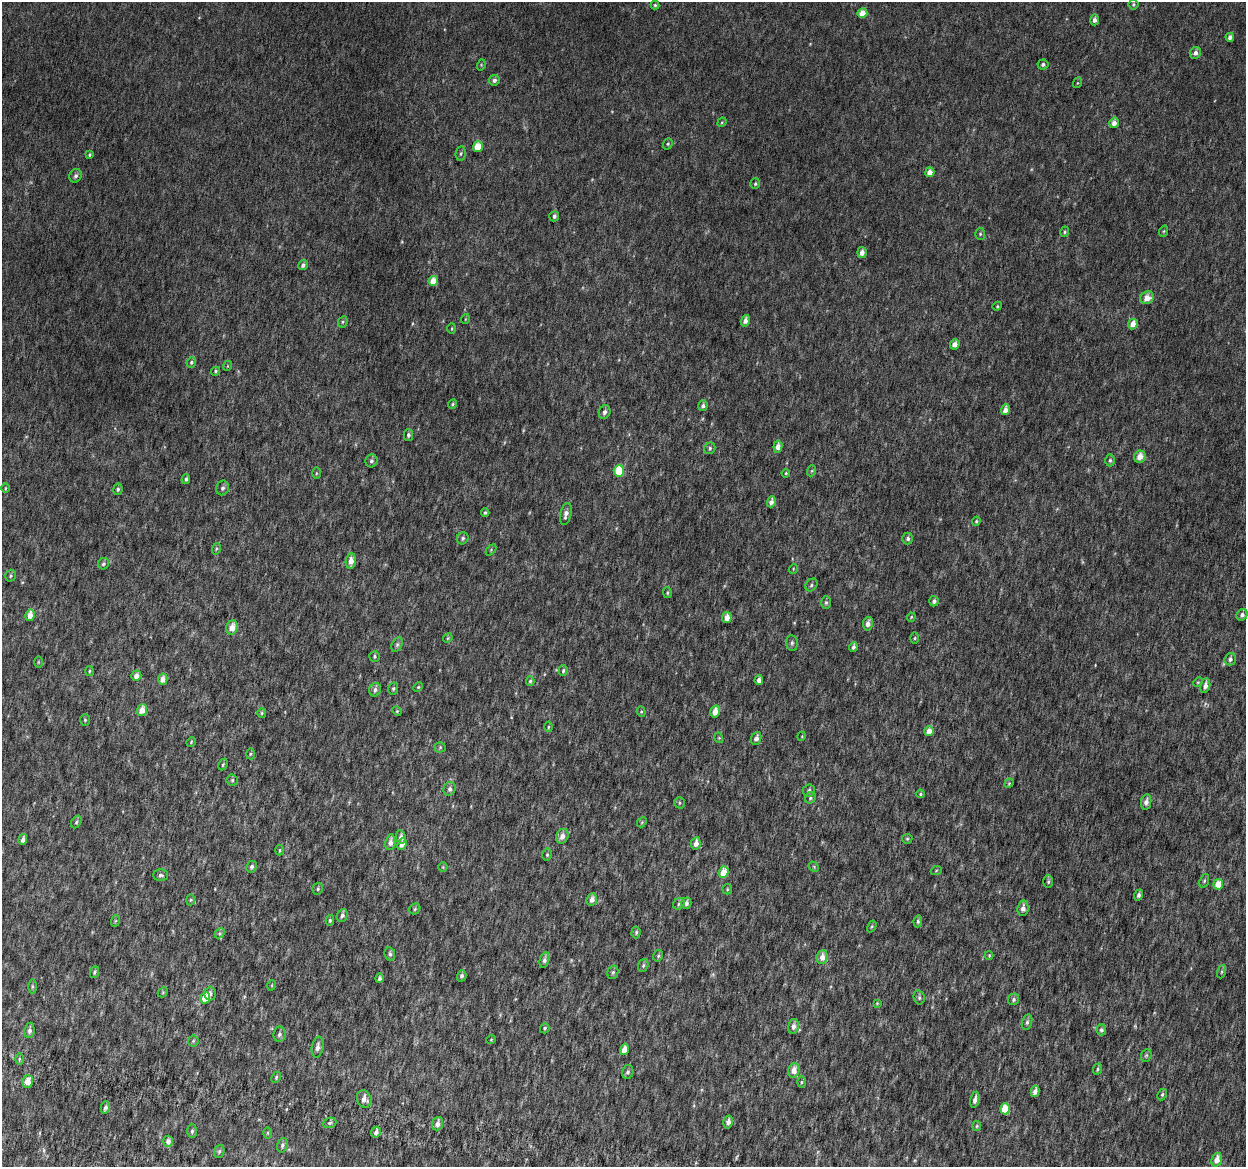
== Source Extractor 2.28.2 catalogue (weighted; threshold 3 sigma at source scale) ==
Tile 7 of 4 x 4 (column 3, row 2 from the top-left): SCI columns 2538-3781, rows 2640-3804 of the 5084 x 5337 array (HDU 1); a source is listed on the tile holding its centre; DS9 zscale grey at full resolution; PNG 1248 x 1169 px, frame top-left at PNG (2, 2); each listed source drawn as its Kron ellipse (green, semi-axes under 4 px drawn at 4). Shown black and unused: <1% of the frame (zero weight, under 6 of 12 exposures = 5% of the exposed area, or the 3 px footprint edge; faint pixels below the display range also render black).
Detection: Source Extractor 2.28.2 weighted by HDU 2 'WHT'; one run over the whole footprint, this tile lists its part. Background 0.00184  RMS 0.0014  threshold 0.00563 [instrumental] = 3 sigma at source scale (4.09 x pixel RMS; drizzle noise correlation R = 1.36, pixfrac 0.8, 0.0396/0.0396 arcsec/px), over >= 5 px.
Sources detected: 211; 2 too faint to see at this stretch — neither listed nor drawn; the other 209 listed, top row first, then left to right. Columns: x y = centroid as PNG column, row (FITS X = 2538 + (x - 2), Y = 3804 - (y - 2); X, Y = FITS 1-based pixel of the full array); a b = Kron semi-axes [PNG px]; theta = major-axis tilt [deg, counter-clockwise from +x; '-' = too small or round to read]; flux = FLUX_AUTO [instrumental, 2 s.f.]
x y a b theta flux
1133 4 5 5 - 0.21
655 5 4 4 - 0.16
862 13 5 5 - 1.4
1094 20 5 4 - 0.5
1230 37 4 4 - 0.42
1195 53 6 5 - 0.51
1043 64 5 5 - 0.3
481 65 6 3 74 0.12
494 80 5 5 - 0.38
1077 83 5 3 - 0.11
722 122 5 4 - 0.13
1114 123 5 4 - 0.78
668 144 6 4 69 0.2
478 147 5 5 - 2.8
461 153 7 5 82 0.27
90 154 4 4 - 0.17
930 172 5 4 - 1
76 176 7 6 - 0.35
755 184 5 4 - 0.2
554 216 5 5 - 0.38
1164 231 6 3 71 0.13
1065 232 5 4 - 0.18
980 234 6 5 - 0.21
862 253 5 4 - 0.82
303 265 5 4 - 0.41
433 281 5 4 - 2
1147 298 7 6 - 1.3
997 306 5 4 - 0.14
465 319 5 3 - 0.099
745 321 6 4 73 0.61
343 322 6 4 63 0.19
1133 324 5 4 - 1.2
452 329 5 3 - 0.11
955 344 5 4 - 0.75
191 362 5 4 - 0.21
227 366 5 3 - 0.11
215 371 5 4 - 0.17
452 404 5 4 - 0.16
703 406 5 4 - 0.33
1006 410 5 4 - 0.89
605 412 7 5 66 0.46
408 435 5 5 - 0.3
778 447 6 4 83 0.77
710 448 6 5 - 0.25
1140 457 6 5 - 1.3
1110 460 6 4 89 0.23
371 461 6 6 - 0.33
619 471 6 5 - 3.9
811 471 5 3 - 0.15
316 473 5 3 - 0.14
786 473 4 4 - 0.13
186 479 5 4 - 0.26
5 488 5 3 - 0.11
223 488 7 6 - 0.38
118 489 6 4 79 0.24
771 502 6 4 73 0.51
485 513 4 3 - 0.18
566 514 11 5 77 0.58
976 521 5 3 - 0.16
463 538 6 5 - 0.29
908 538 6 5 - 0.35
216 549 6 3 72 0.16
491 550 6 4 47 0.15
351 561 8 5 81 1
103 564 6 5 - 0.26
793 569 5 3 - 0.11
11 576 6 5 - 0.19
811 585 7 5 50 0.25
667 593 5 4 - 0.13
934 601 5 4 - 0.31
826 602 6 5 - 0.23
30 615 6 4 78 1.2
1242 615 6 5 - 0.38
727 617 5 4 - 1.1
911 617 4 3 - 0.12
868 624 7 5 79 0.63
232 627 7 5 71 1.4
448 638 5 4 - 0.14
915 638 6 4 88 0.14
792 643 8 6 -82 0.29
397 644 7 5 64 0.25
853 647 5 3 - 0.32
375 656 5 5 - 0.22
1230 659 6 5 - 0.39
38 662 6 4 90 0.13
89 671 5 3 - 0.14
563 671 5 4 - 0.21
136 676 5 5 - 0.74
163 679 5 4 - 0.83
759 680 4 4 - 0.51
530 681 5 4 - 0.2
1198 682 5 4 - 0.15
1205 686 7 5 77 0.62
418 687 5 4 - 0.15
393 689 6 5 - 0.22
375 690 7 6 - 0.38
142 710 6 5 - 1.3
397 711 5 4 - 0.13
715 711 6 5 - 1.1
641 712 5 4 - 0.15
262 713 5 4 - 0.15
85 720 6 5 - 0.18
548 727 5 3 - 0.14
929 731 5 4 - 1.1
802 736 5 3 - 0.11
719 738 5 3 - 0.11
756 738 7 5 68 0.47
191 742 5 4 - 0.12
440 747 5 5 - 0.19
250 754 5 3 - 0.15
223 765 6 4 63 0.16
232 780 5 5 - 0.21
1009 783 5 4 - 0.13
450 789 7 6 - 0.47
809 791 6 6 - 0.3
920 794 4 4 - 0.17
810 798 6 5 - 0.23
1146 802 8 5 79 0.49
679 803 6 5 - 0.21
76 822 7 4 61 0.2
642 822 5 4 - 0.15
562 836 7 6 - 0.76
401 837 7 4 -86 0.39
23 839 5 4 - 0.51
907 839 5 5 - 0.16
390 842 8 5 82 0.64
696 843 6 4 81 0.82
402 844 6 4 69 0.87
280 850 5 3 - 0.14
547 855 6 4 77 0.22
252 867 6 5 - 0.31
443 867 5 4 - 0.13
814 867 6 4 -48 0.16
936 871 5 3 - 0.14
724 872 6 5 - 2
161 875 7 6 - 0.32
1204 881 7 4 71 0.19
1048 882 6 5 - 0.23
1218 884 5 4 - 1.8
318 889 6 5 - 0.2
727 889 5 5 - 0.16
1139 895 5 4 - 0.34
592 899 6 5 - 0.71
190 900 5 3 - 0.13
686 903 5 5 - 0.41
679 904 6 5 - 0.22
1023 908 8 5 84 0.63
415 909 6 5 - 0.19
342 915 7 5 67 0.36
330 920 5 4 - 0.17
115 921 6 3 71 0.14
918 921 6 4 82 0.22
872 926 6 4 59 0.16
636 932 6 4 87 0.21
220 933 6 4 45 0.19
390 954 7 5 -78 0.29
989 955 4 4 - 0.12
658 956 6 4 76 0.2
822 957 7 5 82 0.96
544 960 8 5 76 0.44
643 965 7 5 69 0.23
94 972 6 4 66 0.22
613 972 7 5 73 0.26
1222 972 7 3 71 0.16
462 976 5 4 - 0.29
379 978 5 4 - 0.3
272 985 5 3 - 0.11
32 986 7 3 -90 0.18
163 992 6 4 47 0.15
210 994 7 5 88 0.36
919 997 7 5 -77 0.28
205 998 6 5 - 2.1
1013 999 6 5 - 0.28
877 1003 4 4 - 0.11
1027 1022 8 5 75 0.31
794 1026 7 5 77 0.48
545 1028 5 4 - 0.2
29 1030 8 5 82 0.41
1101 1030 5 5 - 0.28
279 1034 7 6 - 0.34
491 1040 5 3 - 0.094
193 1041 5 5 - 0.17
318 1047 10 5 80 0.6
624 1049 6 4 75 0.97
1146 1055 6 5 - 0.19
19 1059 6 4 -90 0.19
1097 1069 5 4 - 0.19
794 1070 7 5 74 1.2
628 1072 7 5 77 0.3
276 1077 6 4 65 0.18
28 1082 6 5 - 1.1
801 1082 6 4 89 0.17
1035 1091 6 4 79 0.58
1162 1094 6 4 63 0.2
364 1099 9 7 -70 0.76
975 1100 8 4 78 0.56
105 1107 6 4 73 0.34
1005 1109 5 5 - 2.4
728 1122 6 5 - 0.54
330 1123 7 5 20 0.24
437 1124 7 5 69 0.62
977 1126 5 4 - 0.15
192 1131 7 5 89 0.23
376 1132 5 4 - 0.51
268 1133 6 4 89 0.15
168 1141 5 5 - 0.59
282 1145 7 5 75 0.29
219 1151 7 5 69 0.25
1217 1160 7 5 70 0.98